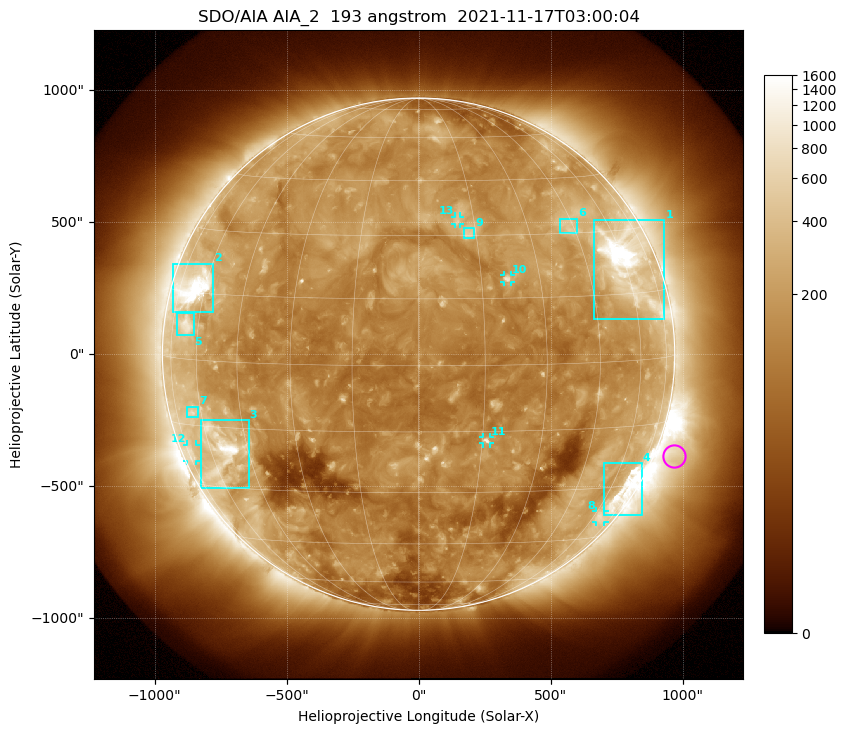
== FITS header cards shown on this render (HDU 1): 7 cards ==
TELESCOP= 'SDO/AIA '           / For AIA: SDO/AIA
INSTRUME= 'AIA_2   '           / For AIA: AIA_ATA1, AIA_ATA2, AIA_ATA3 or AIA_AT
WAVELNTH=                  193 / [angstrom] Wavelength
WAVEUNIT= 'angstrom'           / Wavelength unit: angstrom
DATE-OBS= '2021-11-17T03:00:04.843' / [ISO] Date when observation started; ISO 8
CTYPE1  = 'HPLN-TAN'           / CTYPE1: HPLN
CTYPE2  = 'HPLT-TAN'           / CTYPE2: HPLT

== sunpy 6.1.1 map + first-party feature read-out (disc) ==
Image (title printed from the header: SDO/AIA AIA_2  193 angstrom  2021-11-17T03:00:04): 1024 x 1024 px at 2.4 arcsec/px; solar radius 970 arcsec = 404 px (full disc in frame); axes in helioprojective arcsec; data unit not stated in the header (colour bar unlabelled)
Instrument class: DISC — disc imager (sunpy class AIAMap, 193 A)
Bright regions (active regions / flare kernels): reference = the median radial profile (limb darkening/brightening removed); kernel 9 px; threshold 5 sigma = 276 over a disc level ~141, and >= 1.15x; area >= 12 px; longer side >= 10 px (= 24 arcsec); searched inside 0.97 R_sun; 13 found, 13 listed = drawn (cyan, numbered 1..; 5 of them under ~33 arcsec drawn as corner ticks so the feature stays visible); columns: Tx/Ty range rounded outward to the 5 arcsec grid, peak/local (2 s.f.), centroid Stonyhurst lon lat
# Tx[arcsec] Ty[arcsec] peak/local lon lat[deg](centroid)
1 665..930 130..510 14 +60 +22
2 -930..-775 155..345 13 -66 +16
3 -825..-640 -510..-250 9.6 -55 -21
4 700..845 -610..-410 6.5 +67 -31
5 -915..-850 70..155 4.4 -66 +8
6 535..600 455..515 3.4 +43 +32
7 -875..-835 -240..-200 3.1 -64 -12
8 670..705 -635..-595 2.8 +64 -38
9 170..210 440..480 3.6 +13 +31
10 325..350 270..300 5.4 +22 +19
11 245..270 -340..-315 5.8 +16 -17
12 -875..-845 -405..-340 2.5 -72 -22
13 140..155 495..520 3.3 +10 +34
Off-limb structures (1.02-1.3 R_sun): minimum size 162 px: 7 found; the strongest spans PA ~225..270 deg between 1.02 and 1.3 R_sun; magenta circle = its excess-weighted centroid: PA ~250 deg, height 1.07 R_sun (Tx ~970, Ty ~-385 arcsec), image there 2.3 x the reference